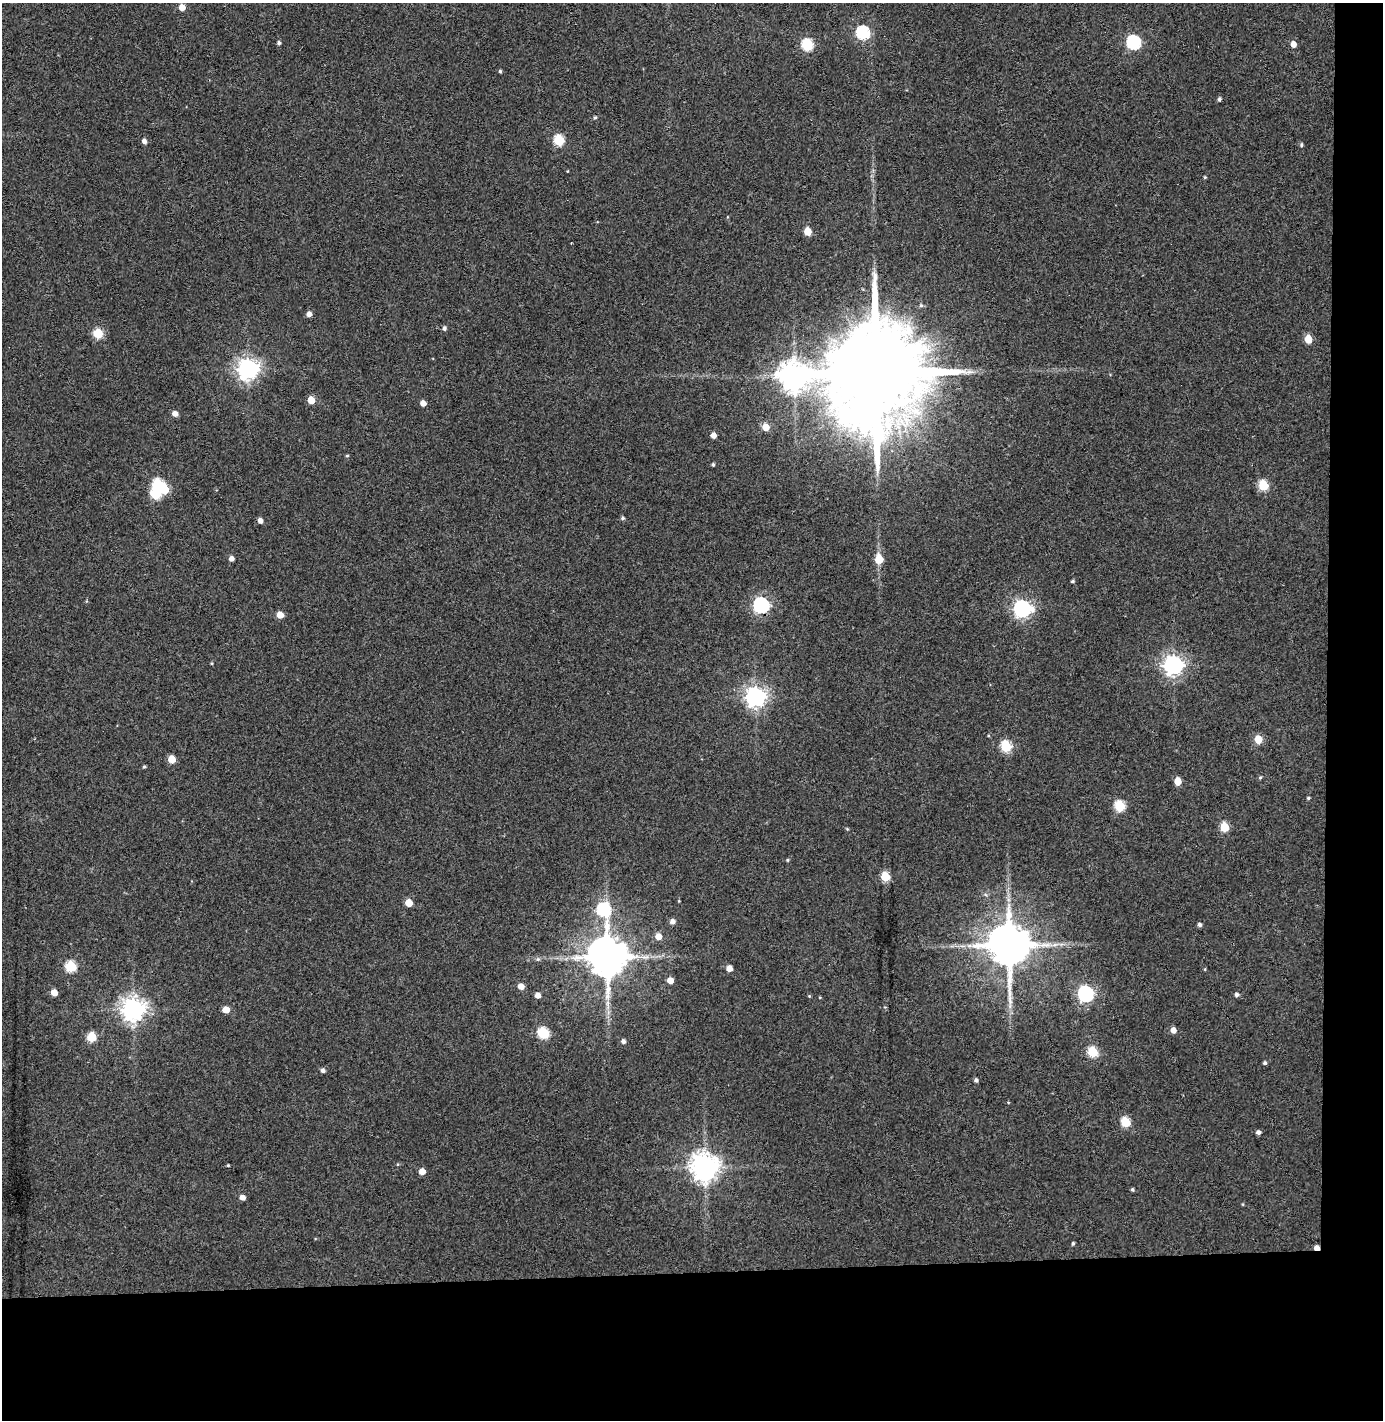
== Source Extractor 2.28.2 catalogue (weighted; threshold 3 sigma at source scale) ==
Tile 9 of 3 x 3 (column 3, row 3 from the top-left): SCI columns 2836-4216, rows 57-1474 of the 4290 x 4366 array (HDU 1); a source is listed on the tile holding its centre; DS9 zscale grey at full resolution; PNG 1385 x 1422 px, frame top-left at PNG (2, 3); no overlay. Shown black and unused: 14% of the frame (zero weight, under 3 of 4 exposures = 6% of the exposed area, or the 3 px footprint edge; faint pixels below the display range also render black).
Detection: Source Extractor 2.28.2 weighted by HDU 2 'WHT'; one run over the whole footprint, this tile lists its part. Background 0.0861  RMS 0.006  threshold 0.0271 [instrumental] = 3 sigma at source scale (4.5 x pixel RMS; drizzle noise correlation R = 1.50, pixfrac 1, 0.05/0.05 arcsec/px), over >= 5 px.
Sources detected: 95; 2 inside a brighter object's white glare — not listed; the other 93 listed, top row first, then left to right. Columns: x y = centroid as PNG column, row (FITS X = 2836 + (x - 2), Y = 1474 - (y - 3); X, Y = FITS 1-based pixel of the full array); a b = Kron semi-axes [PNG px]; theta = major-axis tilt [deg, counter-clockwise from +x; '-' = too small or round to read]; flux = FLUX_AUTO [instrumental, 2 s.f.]
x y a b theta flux
182 7 5 4 - 6.7
863 33 6 6 - 87
1133 42 7 6 - 90
279 43 4 4 - 1.3
1293 44 5 5 - 4.6
807 45 6 6 - 52
500 71 4 3 - 0.9
1219 99 5 4 - 1.3
595 117 5 4 - 0.95
559 140 6 5 - 39
144 141 5 4 - 2.7
1301 145 5 4 - 0.98
1205 177 4 3 - 0.63
807 231 5 5 - 11
571 243 3 2 - 0.54
921 305 5 5 - 1.1
309 314 5 4 - 3.4
444 328 6 5 - 1.4
98 333 5 5 - 28
1308 339 5 5 - 15
248 369 7 7 - 400
876 373 36 20 89 21000
794 377 12 9 3 830
311 400 5 5 - 11
423 403 5 4 - 4.1
175 414 5 5 - 3.9
765 427 6 5 - 9.1
713 435 5 4 - 4
347 456 4 4 - 0.71
713 464 4 3 - 0.93
158 485 6 6 - 45
1263 485 6 5 - 34
623 518 5 4 - 1.1
260 521 5 4 - 3
231 559 4 4 - 3
879 559 6 5 - 16
1072 581 4 3 - 0.87
761 605 7 6 - 150
1022 608 7 7 - 210
280 615 5 5 - 7.6
212 663 5 3 - 0.58
1173 665 7 7 - 330
755 697 7 7 - 370
1258 739 5 5 - 14
1006 746 6 5 - 42
172 759 5 5 - 12
144 767 4 3 - 0.85
1260 777 5 4 - 0.76
1178 781 5 5 - 9.7
1308 798 4 3 - 0.75
1120 806 6 5 - 40
1224 827 6 5 - 24
847 829 4 4 - 0.6
787 860 4 4 - 0.66
885 876 5 5 - 22
409 903 5 5 - 9.5
604 910 8 7 - 75
672 921 5 5 - 2.8
1199 925 4 4 - 1.8
658 936 5 5 - 5.8
1009 945 12 11 - 2700
1055 945 9 4 19 1.8
607 957 11 10 - 2200
538 959 6 5 - 1.1
71 967 6 6 - 41
729 968 5 5 - 4.8
670 980 5 5 - 5.5
521 986 5 5 - 5.3
54 992 5 5 - 7
1086 994 7 6 - 170
538 995 5 5 - 4.2
1236 995 5 5 - 1.6
809 996 4 4 - 0.54
133 1009 8 8 - 520
226 1010 5 5 - 7.6
1173 1030 5 5 - 4
543 1033 6 5 - 48
92 1037 5 5 - 22
623 1041 5 5 - 1.7
1093 1052 6 5 - 32
1265 1063 4 4 - 1.2
323 1070 5 5 - 1.9
976 1080 5 4 - 1.5
1008 1102 4 3 - 0.47
1126 1122 6 5 - 30
1258 1132 5 4 - 1.9
228 1165 3 3 - 0.67
705 1167 9 8 - 770
422 1171 5 5 - 5.9
1132 1190 4 4 - 0.9
242 1197 5 4 - 4.1
1073 1243 4 3 - 0.88
1317 1248 4 4 - 4.3
Overlapping masked pixels (flux is a lower limit): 2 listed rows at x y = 876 373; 1317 1248